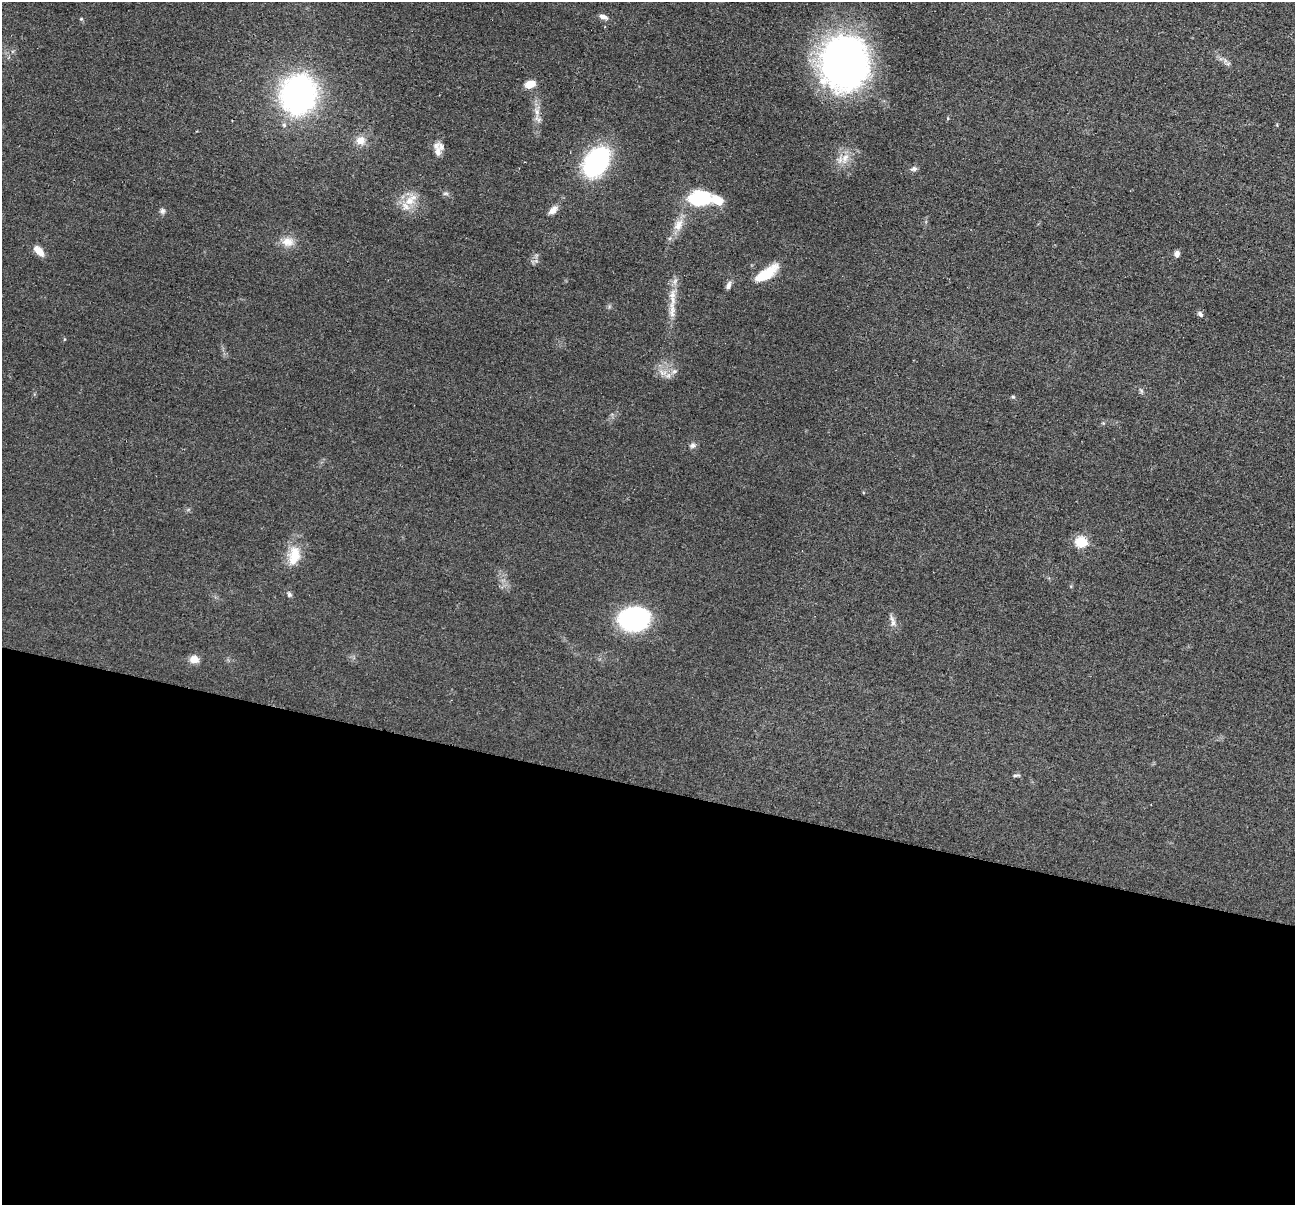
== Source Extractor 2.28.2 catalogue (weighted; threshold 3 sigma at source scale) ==
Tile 14 of 4 x 4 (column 2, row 4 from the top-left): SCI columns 1304-2596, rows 259-1461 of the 5193 x 5209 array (HDU 1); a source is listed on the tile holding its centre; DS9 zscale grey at full resolution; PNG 1297 x 1207 px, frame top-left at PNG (2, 2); no overlay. Shown black and unused: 35% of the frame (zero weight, under 2 of 3 exposures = <1% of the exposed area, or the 3 px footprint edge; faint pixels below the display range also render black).
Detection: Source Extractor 2.28.2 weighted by HDU 2 'WHT'; one run over the whole footprint, this tile lists its part. Background 0.0456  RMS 0.0085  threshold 0.0382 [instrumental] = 3 sigma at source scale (4.5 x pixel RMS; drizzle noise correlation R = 1.50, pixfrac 1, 0.05/0.05 arcsec/px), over >= 5 px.
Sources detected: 42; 4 inside a brighter listed object's ellipse — not listed separately; the other 38 listed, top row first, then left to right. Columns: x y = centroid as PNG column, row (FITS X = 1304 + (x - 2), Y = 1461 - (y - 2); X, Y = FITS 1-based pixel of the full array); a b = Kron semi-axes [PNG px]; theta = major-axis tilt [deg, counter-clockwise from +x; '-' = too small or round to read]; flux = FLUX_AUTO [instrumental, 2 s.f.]
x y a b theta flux
603 17 11 6 -20 4
81 19 5 4 - 0.9
844 62 42 36 87 520
1228 63 7 4 2 1.6
530 84 11 8 16 10
298 94 23 20 71 350
537 112 16 7 -77 7.1
361 140 11 10 - 9.2
438 152 14 9 88 5.3
845 158 18 8 67 9.5
596 162 24 16 56 150
914 169 9 6 10 2.7
445 194 9 4 0 1.8
699 198 20 13 6 59
409 201 17 14 47 15
553 210 13 7 42 5.5
162 211 8 7 - 2.4
678 225 17 11 62 9.9
288 242 18 13 -1 10
39 251 14 7 -47 9.3
1177 254 7 6 - 3.6
766 274 28 10 34 24
728 285 12 6 70 3.2
672 310 38 8 89 15
1200 314 8 6 -47 2.2
64 339 5 3 - 0.71
663 373 15 8 -19 7.3
1141 391 8 5 -63 1.7
1013 397 5 5 - 1.1
1103 423 5 4 - 0.97
693 445 8 7 - 3
1081 542 6 5 - 70
294 556 26 15 80 20
289 594 6 5 - 2
634 619 29 22 6 100
893 623 10 7 80 3.8
194 659 10 8 -2 7.9
1016 775 11 3 8 1.5